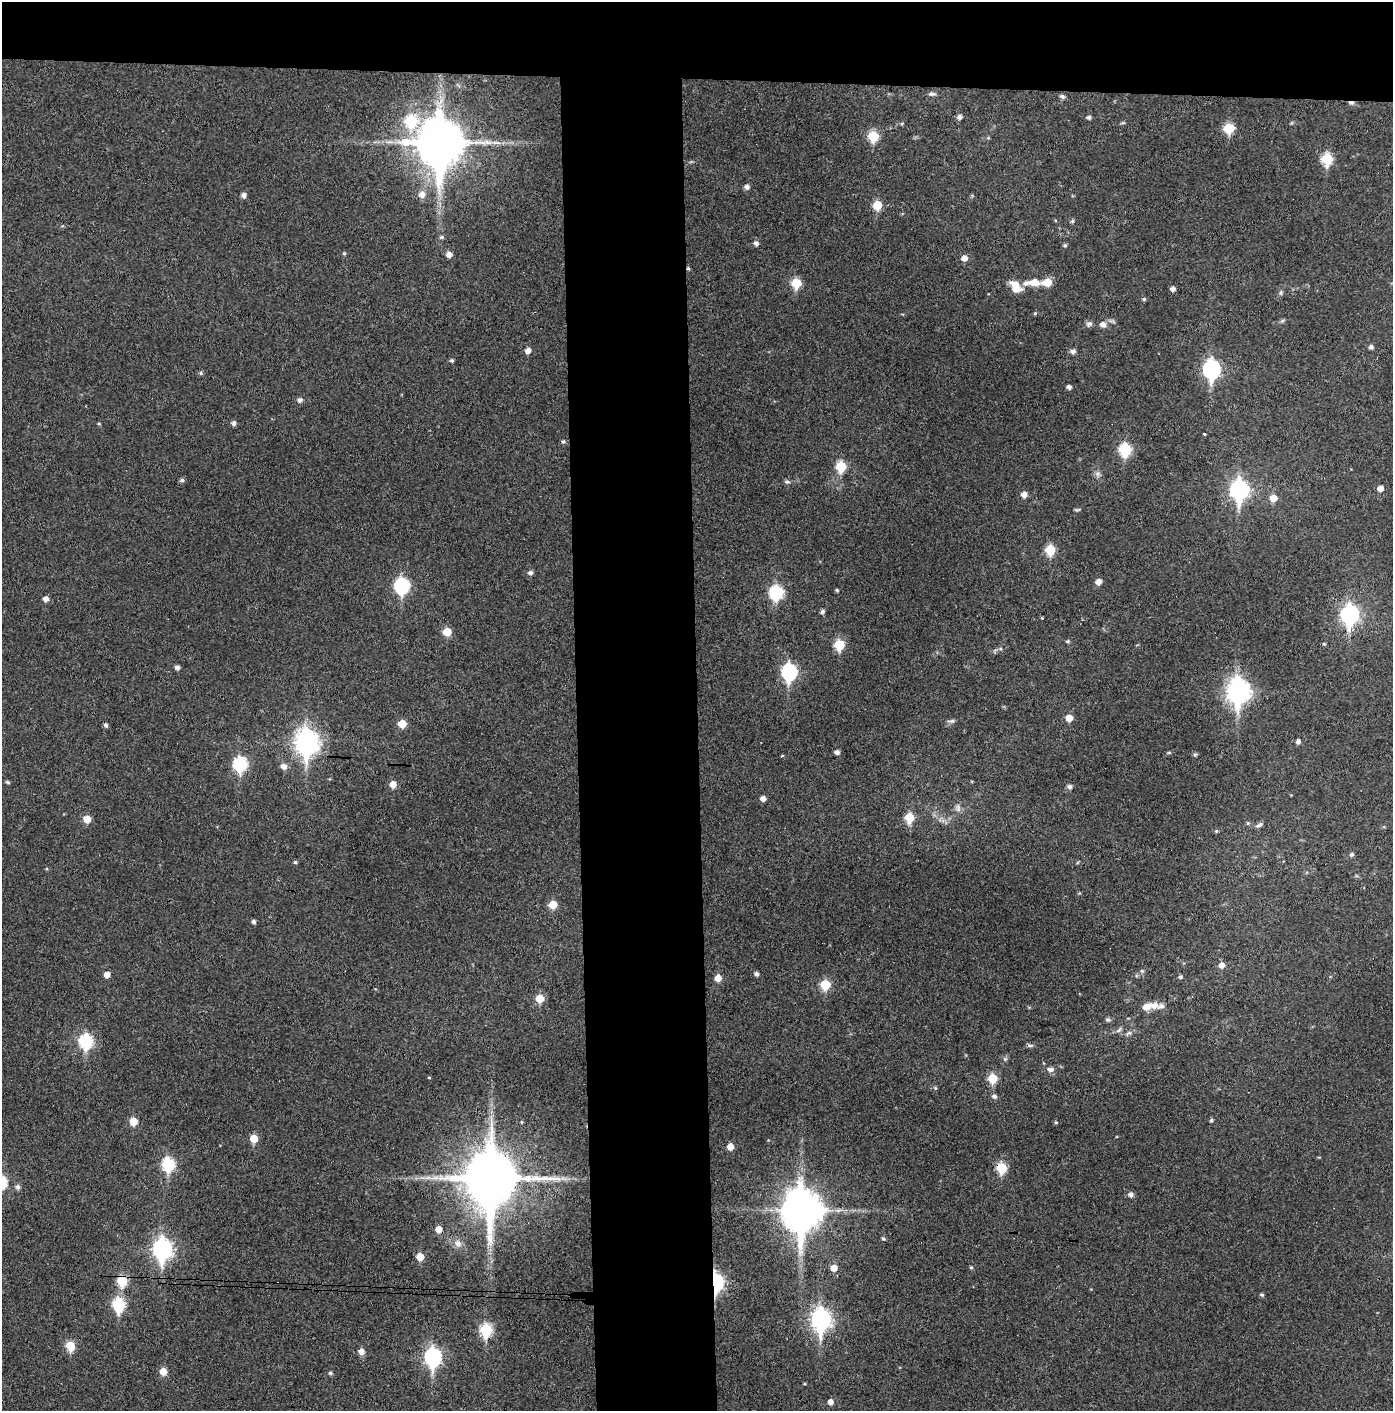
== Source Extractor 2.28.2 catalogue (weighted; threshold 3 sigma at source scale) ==
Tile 2 of 3 x 3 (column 2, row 1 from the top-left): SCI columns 1466-2856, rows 2821-4229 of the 4319 x 4236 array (HDU 1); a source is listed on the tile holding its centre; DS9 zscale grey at full resolution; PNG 1395 x 1413 px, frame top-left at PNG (2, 2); no overlay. Shown black and unused: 14% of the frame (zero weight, under 3 of 4 exposures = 6% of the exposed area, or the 3 px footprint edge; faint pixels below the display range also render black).
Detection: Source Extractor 2.28.2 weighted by HDU 2 'WHT'; one run over the whole footprint, this tile lists its part. Background 0.0357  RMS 0.0051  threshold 0.023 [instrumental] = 3 sigma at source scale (4.5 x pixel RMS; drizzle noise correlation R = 1.50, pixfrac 1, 0.05/0.05 arcsec/px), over >= 5 px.
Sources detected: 151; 1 cosmic-ray / hot-pixel residue — not listed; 2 inside a brighter listed object's ellipse — not listed separately; the other 148 listed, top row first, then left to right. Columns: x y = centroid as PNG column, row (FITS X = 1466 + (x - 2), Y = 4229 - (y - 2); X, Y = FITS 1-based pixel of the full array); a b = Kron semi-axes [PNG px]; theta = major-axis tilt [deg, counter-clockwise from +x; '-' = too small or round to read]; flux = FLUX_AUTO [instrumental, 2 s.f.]
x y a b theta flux
932 94 9 5 -2 1.4
1062 96 7 5 -21 1.3
1351 103 9 4 -10 1.3
959 117 6 5 - 1.9
1089 117 5 4 - 1.2
411 121 9 8 - 30
902 123 6 3 20 0.56
1229 128 6 6 - 23
874 136 6 6 - 24
440 143 16 14 -87 2400
1327 159 7 6 - 29
747 187 5 5 - 2.1
422 194 7 7 - 4.1
244 195 5 5 - 2.1
877 205 6 6 - 15
1072 221 5 5 - 0.89
441 237 6 5 - 0.88
756 243 5 5 - 1.9
1065 245 5 5 - 0.83
344 253 5 4 - 0.62
449 254 6 5 - 3.1
964 258 6 5 - 3.2
688 268 4 4 - 0.69
1034 282 15 8 -6 5.8
1047 282 7 6 - 9.2
796 283 6 6 - 20
1016 287 14 9 -52 8.2
1173 289 5 5 - 2.1
1281 293 7 5 71 0.95
1144 299 5 4 - 0.89
1035 313 5 4 - 0.58
1282 321 7 4 19 0.82
1089 324 9 7 19 1.6
1103 325 9 7 -28 2.5
1371 347 5 5 - 1.5
528 350 6 5 - 2.6
1073 351 7 6 - 1.7
452 360 5 4 - 0.94
1212 369 9 7 88 130
201 373 6 5 - 0.88
1069 387 4 4 - 1.7
300 400 6 5 - 1.7
99 423 5 3 - 0.49
234 423 5 5 - 1.6
1204 434 3 3 - 0.75
563 442 5 4 - 0.82
1125 450 7 6 - 41
841 467 6 6 - 24
1098 474 8 7 - 1.6
182 480 5 4 - 1.2
787 482 7 6 - 1.1
1380 488 5 5 - 3.4
1239 490 9 8 - 180
1024 494 5 5 - 3.2
1273 498 6 6 - 6.4
1077 510 9 3 1 0.7
1050 550 6 6 - 20
530 573 6 5 - 1.6
1098 582 5 5 - 3.5
402 586 8 7 - 71
837 590 4 3 - 0.62
776 592 8 7 - 52
45 599 5 5 - 2.4
822 612 5 5 - 1.3
1350 615 9 8 - 140
447 632 6 6 - 9.8
1067 641 5 4 - 0.7
1324 644 4 4 - 0.6
839 645 6 6 - 24
177 667 5 4 - 1.7
789 672 8 7 - 92
1238 691 11 9 89 340
1069 718 6 6 - 6.1
952 721 11 4 -1 1.2
402 724 6 6 - 8.8
1298 741 5 5 - 1.6
307 742 11 9 -87 360
837 752 5 4 - 2
1169 753 5 3 - 0.54
1195 755 5 5 - 0.78
782 756 3 3 - 0.63
240 764 8 7 - 58
284 766 7 6 - 2.9
8 782 4 4 - 0.88
393 784 6 6 - 4.9
1070 786 6 5 - 1.5
763 799 5 5 - 2.6
958 808 12 6 -90 2.1
909 818 7 6 - 14
87 819 6 6 - 7
1259 825 11 5 30 1.4
1216 831 5 4 - 0.72
1352 854 6 5 - 1.1
295 862 4 4 - 0.84
553 905 6 6 - 8.8
254 922 5 4 - 1.2
1222 965 6 6 - 2.9
757 974 5 4 - 1.6
107 975 5 5 - 3.3
1180 977 5 4 - 0.87
718 978 6 6 - 4.9
825 985 6 6 - 19
540 998 6 6 - 9.8
1147 1006 12 8 22 5.2
1161 1006 12 7 7 2.3
1108 1020 8 5 -6 0.99
1119 1030 10 4 45 1.2
1128 1033 9 5 26 1.4
86 1041 8 7 - 58
1030 1045 9 4 -1 1.1
1005 1059 5 5 - 0.86
1050 1070 9 6 -5 2.2
429 1077 3 3 - 1
993 1078 6 6 - 16
935 1088 5 4 - 0.65
994 1096 6 5 - 1.5
1211 1120 4 4 - 0.82
133 1121 6 6 - 7.7
521 1122 5 3 - 0.47
1056 1122 5 4 - 0.64
254 1138 6 5 - 9.2
730 1147 5 5 - 4.9
168 1164 7 6 - 43
1002 1168 6 6 - 23
427 1178 9 4 19 1.6
491 1178 19 15 86 3400
18 1187 7 6 - 1.6
1131 1194 6 6 - 1.9
801 1210 15 11 -90 1600
438 1229 6 5 - 4.6
883 1238 5 4 - 0.92
458 1243 10 9 - 3
162 1249 10 8 -89 210
420 1257 5 5 - 8
971 1267 5 4 - 0.63
834 1268 6 5 - 5.3
122 1281 7 6 - 24
715 1282 8 5 -86 140
1262 1295 5 4 - 0.86
118 1305 8 6 -85 43
821 1319 10 8 -89 220
486 1330 7 6 - 37
70 1346 6 6 - 15
361 1352 6 5 - 3.5
433 1357 9 7 -88 130
163 1371 6 6 - 5.8
330 1373 5 4 - 0.93
831 1402 5 5 - 2.8
Overlapping masked pixels (flux is a lower limit): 6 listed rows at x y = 1351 103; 688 268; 1002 1168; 491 1178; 122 1281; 715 1282